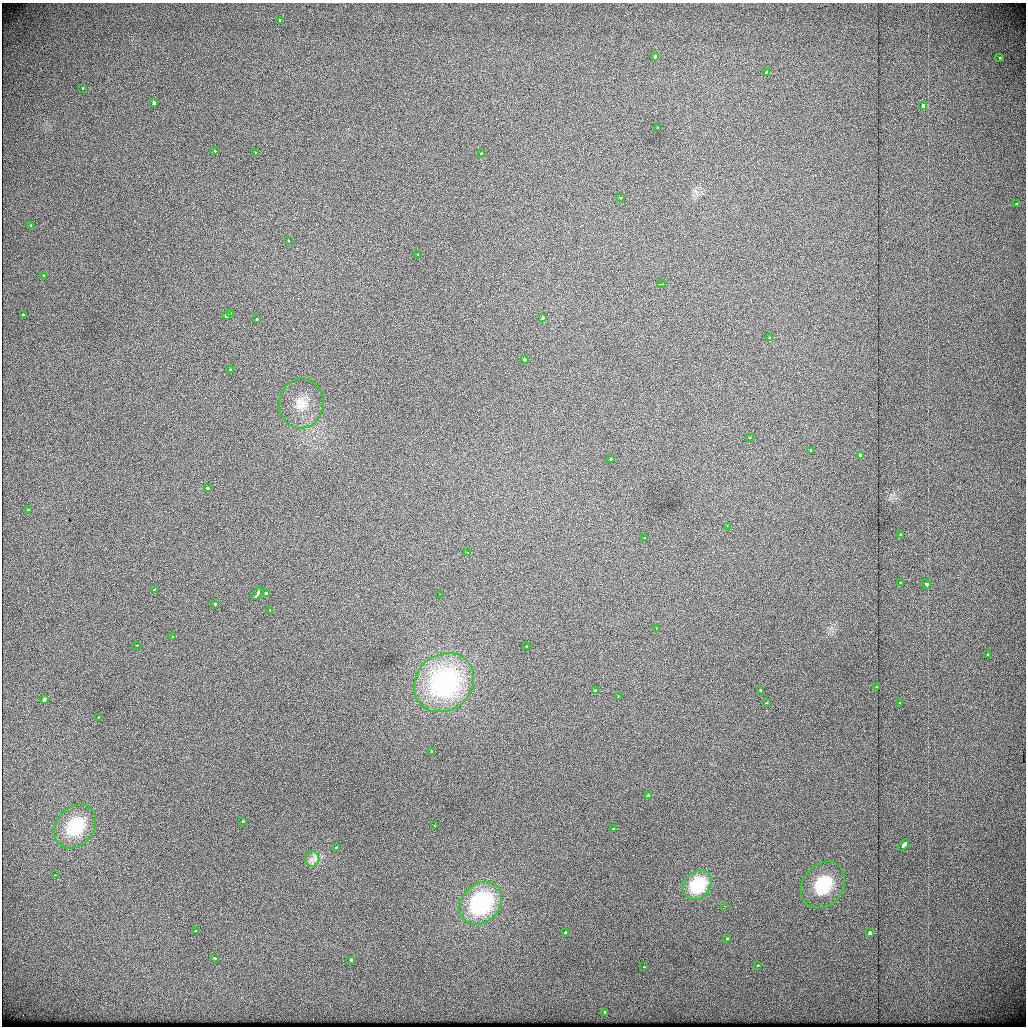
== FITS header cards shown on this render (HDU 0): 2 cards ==
NAXIS1  =                 1024          /
NAXIS2  =                 1024          /

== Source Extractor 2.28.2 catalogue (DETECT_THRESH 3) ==
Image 1024 x 1024 px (HDU 0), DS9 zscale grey, 1 PNG px = 1 image px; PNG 1028 x 1028 px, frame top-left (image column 1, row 1024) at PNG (2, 3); each listed source drawn as its Kron ellipse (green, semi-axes under 4 px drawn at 4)
Background 438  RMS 1.7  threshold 5.1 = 3 sigma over >= 5 px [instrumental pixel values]
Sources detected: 82; all 82 listed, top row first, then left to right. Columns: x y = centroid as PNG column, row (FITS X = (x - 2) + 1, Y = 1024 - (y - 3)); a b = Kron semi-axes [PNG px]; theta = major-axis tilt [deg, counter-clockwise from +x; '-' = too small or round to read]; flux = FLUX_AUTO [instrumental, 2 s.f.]
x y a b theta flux
280 20 3 3 - 310
655 57 3 3 - 430
999 58 4 3 - 150
767 73 3 3 - 3300
82 88 3 3 - 270
154 103 3 3 - 1700
923 106 4 3 - 2300
658 128 3 2 - 110
215 151 3 2 - 180
256 152 3 3 - 210
481 153 3 3 - 270
620 198 3 2 - 200
1016 204 3 3 - 230
31 225 3 3 - 1100
288 240 3 3 - 260
417 254 4 3 - 290
43 275 3 3 - 260
661 284 4 2 - 220
231 313 3 3 - 330
23 315 3 3 - 460
226 315 3 3 - 4000
543 318 3 3 - 360
257 319 3 3 - 360
770 338 3 3 - 250
524 360 3 3 - 740
230 370 3 3 - 280
301 403 25 22 82 3900
749 437 3 2 - 110
811 450 3 3 - 290
860 456 4 3 - 990
610 459 3 2 - 210
207 488 3 3 - 520
28 509 3 3 - 430
727 526 2 2 - 920
900 534 3 3 - 750
644 538 3 2 - 210
467 553 3 2 - 190
900 582 3 3 - 220
926 584 5 3 - 740
154 590 3 3 - 850
257 594 7 3 57 1900
266 594 3 3 - 890
439 594 2 2 - 360
215 604 3 3 - 240
270 610 3 3 - 410
656 628 2 2 - 930
172 637 3 2 - 300
137 645 3 2 - 150
526 646 3 3 - 350
987 654 4 3 - 220
444 683 32 27 41 21000
877 687 3 3 - 620
595 690 3 3 - 3000
760 691 3 3 - 560
618 696 3 3 - 230
44 700 4 3 - 1800
899 702 3 2 - 180
766 703 3 2 - 80
98 717 3 2 - 120
431 751 3 3 - 520
648 795 4 3 - 500
242 821 3 3 - 320
434 826 3 3 - 310
75 827 24 18 52 5400
613 829 3 3 - 2700
903 845 6 3 49 1500
336 847 3 2 - 130
312 859 7 7 - 460
55 875 2 2 - 160
697 885 16 12 51 3600
823 885 25 20 50 6200
481 903 23 19 46 12000
724 906 2 2 - 1600
196 931 3 3 - 340
566 932 3 3 - 920
870 933 3 3 - 2700
727 938 3 3 - 260
214 959 3 3 - 770
351 960 4 3 - 670
758 965 3 2 - 260
644 967 3 3 - 160
604 1012 3 3 - 240